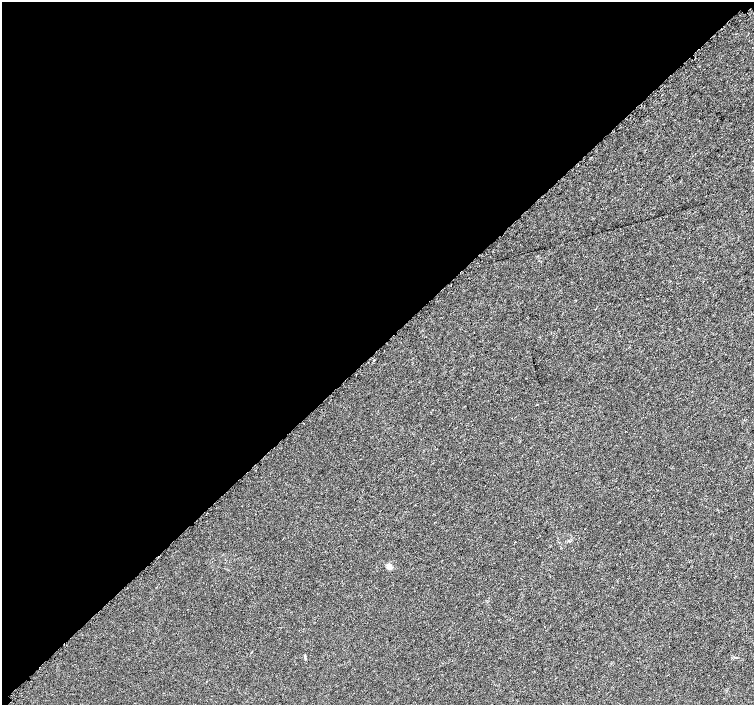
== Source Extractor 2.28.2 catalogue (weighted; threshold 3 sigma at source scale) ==
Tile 5 of 4 x 4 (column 1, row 2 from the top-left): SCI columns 32-1535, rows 3008-4412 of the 6096 x 6087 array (HDU 1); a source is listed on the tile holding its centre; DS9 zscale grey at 2 x 2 block average (1 PNG px = mean of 2 x 2 image px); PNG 756 x 707 px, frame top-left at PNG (2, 2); no overlay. Shown black and unused: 50% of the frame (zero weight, under 3 of 5 exposures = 3% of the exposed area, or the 3 px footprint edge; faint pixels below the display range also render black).
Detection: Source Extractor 2.28.2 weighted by HDU 2 'WHT'; one run over the whole footprint, this tile lists its part. Background 3.81e-05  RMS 0.0014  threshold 0.00625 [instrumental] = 3 sigma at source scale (4.5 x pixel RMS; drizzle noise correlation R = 1.50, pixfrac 1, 0.0396/0.0396 arcsec/px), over >= 5 px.
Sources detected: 3; all 3 listed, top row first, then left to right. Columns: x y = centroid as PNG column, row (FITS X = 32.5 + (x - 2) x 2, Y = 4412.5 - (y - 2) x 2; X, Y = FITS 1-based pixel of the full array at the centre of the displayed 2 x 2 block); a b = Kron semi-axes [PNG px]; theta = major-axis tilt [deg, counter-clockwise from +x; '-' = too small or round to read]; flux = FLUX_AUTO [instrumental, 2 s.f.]
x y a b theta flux
537 405 2 2 - 0.13
389 566 5 4 - 2
305 657 6 3 -85 0.35